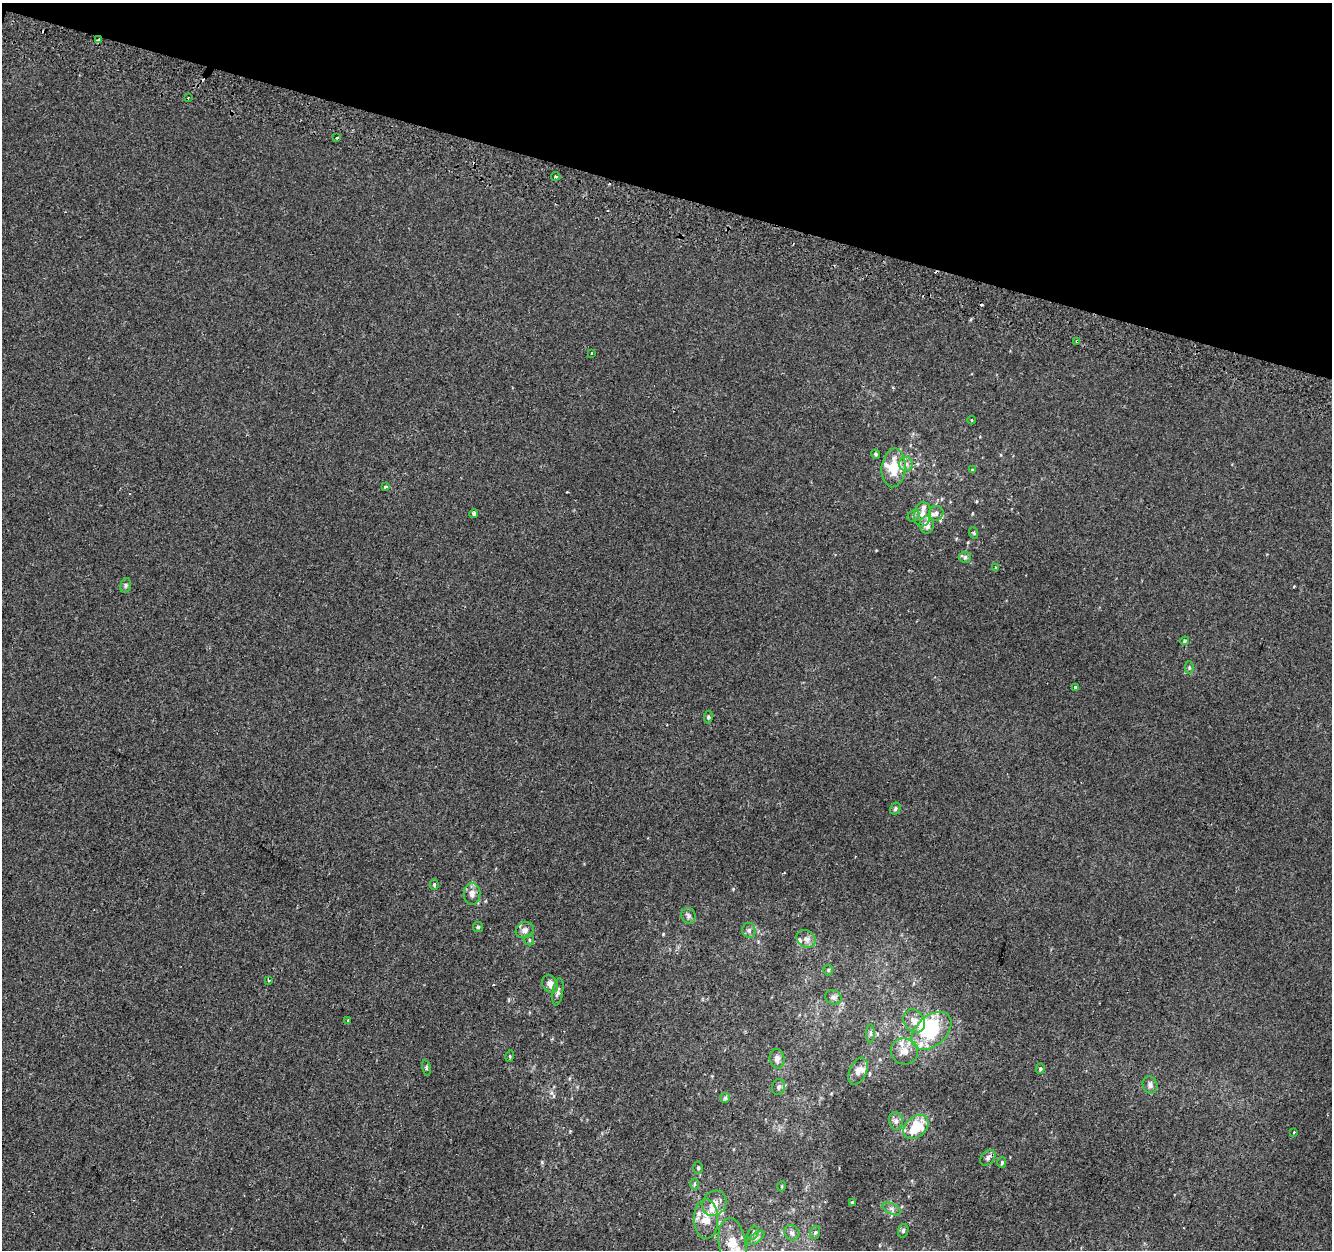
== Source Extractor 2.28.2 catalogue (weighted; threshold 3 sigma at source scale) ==
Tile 2 of 4 x 4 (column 2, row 1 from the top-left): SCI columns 1354-2683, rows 4065-5312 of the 5356 x 5574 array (HDU 1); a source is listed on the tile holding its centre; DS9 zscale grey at full resolution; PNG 1334 x 1252 px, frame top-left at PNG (2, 3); each listed source drawn as its Kron ellipse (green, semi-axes under 4 px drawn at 4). Shown black and unused: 15% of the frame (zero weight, under 2 of 3 exposures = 2% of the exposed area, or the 3 px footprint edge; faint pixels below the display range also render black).
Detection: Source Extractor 2.28.2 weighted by HDU 2 'WHT'; one run over the whole footprint, this tile lists its part. Background 1.95e-05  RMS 0.0028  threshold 0.0126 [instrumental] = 3 sigma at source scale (4.5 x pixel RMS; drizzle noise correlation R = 1.50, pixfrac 1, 0.0396/0.0396 arcsec/px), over >= 5 px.
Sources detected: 90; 1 inside a brighter object's white glare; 8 cosmic-ray / hot-pixel residue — neither listed nor drawn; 11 inside a brighter listed object's ellipse — not listed separately; the other 70 listed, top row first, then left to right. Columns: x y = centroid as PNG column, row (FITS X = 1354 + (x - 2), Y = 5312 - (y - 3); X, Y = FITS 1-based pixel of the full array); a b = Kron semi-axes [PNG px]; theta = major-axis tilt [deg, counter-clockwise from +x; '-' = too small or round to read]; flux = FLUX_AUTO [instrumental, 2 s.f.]
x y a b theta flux
99 40 4 3 - 6.9
188 98 3 3 - 1.4
337 137 3 2 - 0.29
556 176 5 3 - 0.44
1077 341 4 3 - 1.1
591 353 3 3 - 0.72
971 420 4 3 - 0.2
875 454 4 4 - 0.46
906 464 7 6 - 1.1
894 468 19 12 85 7.3
972 470 4 4 - 0.27
386 487 4 3 - 0.28
474 513 4 3 - 2.3
936 513 7 7 - 0.88
922 514 12 8 85 2.1
913 516 6 5 - 0.56
927 525 8 7 - 2.2
974 533 6 3 -72 0.27
965 557 6 5 - 0.58
996 567 3 2 - 0.37
126 585 7 5 74 0.5
1185 641 4 3 - 0.33
1189 667 6 4 90 0.4
1075 687 3 3 - 1.9
708 717 6 4 82 0.44
895 809 6 5 - 0.49
434 884 5 4 - 0.35
472 894 11 8 -90 1.6
688 916 8 7 - 0.89
478 927 5 5 - 0.4
525 930 9 7 30 1.4
749 930 7 6 - 0.82
806 939 10 8 -34 1.4
529 940 5 5 - 0.39
828 970 5 5 - 0.35
269 980 4 2 - 0.24
550 984 9 7 -59 1.7
558 992 13 5 81 0.85
833 997 8 7 - 0.95
348 1020 4 3 - 0.29
914 1021 12 10 -54 2.2
932 1031 23 15 41 18
870 1033 9 4 89 0.57
904 1051 13 13 - 3.2
510 1056 6 3 73 0.32
777 1059 10 7 -85 1.3
426 1068 8 3 -78 0.33
1040 1068 5 4 - 0.42
858 1071 14 8 66 1.9
1150 1085 8 7 - 0.94
779 1087 8 6 74 0.8
725 1098 5 5 - 0.5
896 1121 9 7 -80 1
916 1127 14 10 41 8.5
1294 1132 3 2 - 0.57
988 1158 9 6 47 0.93
1002 1162 5 4 - 0.32
698 1168 6 5 - 0.43
694 1184 6 4 -89 0.34
782 1186 5 3 - 0.24
714 1203 13 11 53 2.9
852 1203 4 3 - 0.3
892 1209 10 5 -27 0.87
706 1219 20 12 90 4.3
903 1231 7 5 75 0.49
815 1232 6 5 - 0.45
753 1233 7 5 59 0.59
792 1233 8 7 - 1.1
756 1238 10 5 36 0.81
732 1244 26 13 -82 6.5
Overlapping masked pixels (flux is a lower limit): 2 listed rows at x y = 99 40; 1077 341
Isophote crosses this tile's border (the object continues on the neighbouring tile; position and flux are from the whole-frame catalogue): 1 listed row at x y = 732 1244